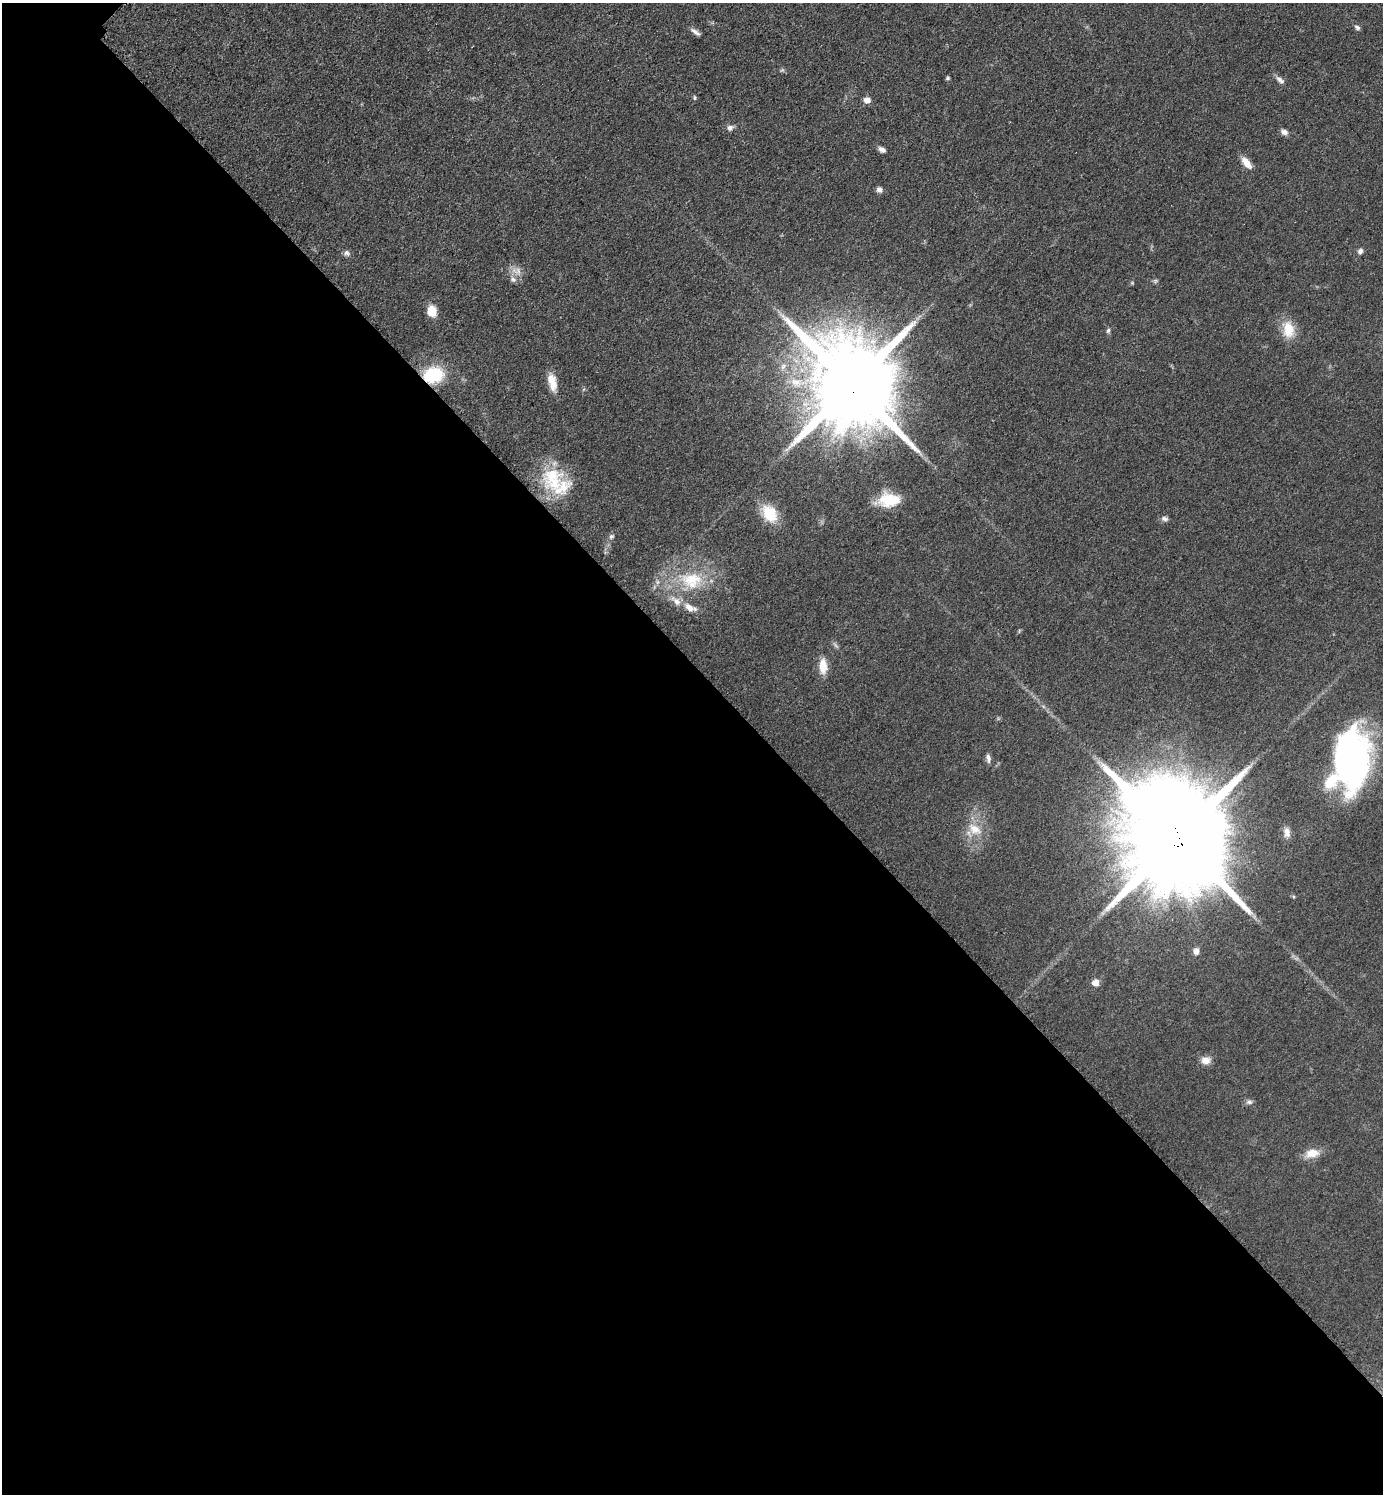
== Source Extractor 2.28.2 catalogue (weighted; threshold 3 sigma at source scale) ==
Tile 14 of 4 x 4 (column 2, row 4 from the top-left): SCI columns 1592-2972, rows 21-1512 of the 6048 x 6047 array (HDU 1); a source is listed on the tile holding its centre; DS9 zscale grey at full resolution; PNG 1385 x 1496 px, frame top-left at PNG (2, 3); no overlay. Shown black and unused: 56% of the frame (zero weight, under 3 of 5 exposures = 4% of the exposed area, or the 3 px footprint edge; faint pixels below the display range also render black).
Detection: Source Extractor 2.28.2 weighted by HDU 2 'WHT'; one run over the whole footprint, this tile lists its part. Background 0.0497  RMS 0.0055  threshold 0.0245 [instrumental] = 3 sigma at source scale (4.5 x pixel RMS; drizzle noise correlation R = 1.50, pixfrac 1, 0.05/0.05 arcsec/px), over >= 5 px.
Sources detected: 42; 1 inside a brighter object's white glare — not listed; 3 inside a brighter listed object's ellipse — not listed separately; the other 38 listed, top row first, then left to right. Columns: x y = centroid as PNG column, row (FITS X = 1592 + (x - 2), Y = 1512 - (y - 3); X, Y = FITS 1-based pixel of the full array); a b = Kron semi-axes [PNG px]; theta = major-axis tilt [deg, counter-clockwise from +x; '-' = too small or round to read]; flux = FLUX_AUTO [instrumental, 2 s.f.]
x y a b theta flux
1357 27 8 5 -33 1.3
695 32 15 5 -34 2.2
948 78 5 4 - 0.81
1280 80 14 6 -40 2.4
695 98 7 3 -89 0.66
867 100 8 7 - 3
730 128 8 7 - 2.1
1284 132 9 6 -31 2.2
882 150 9 5 -32 2.4
1246 163 15 7 -50 5.9
879 189 8 7 - 1.7
1360 251 7 7 - 1.7
347 253 9 7 -39 1.7
513 279 9 7 -41 2.2
432 311 11 9 -76 8
1288 329 21 14 -85 12
1108 331 7 5 72 1.1
433 375 18 14 14 30
552 382 23 10 -77 7.6
851 384 28 24 -54 8200
553 478 36 30 89 30
889 500 25 16 2 17
770 513 21 14 -55 16
1164 519 9 6 -8 1.7
611 536 7 5 36 1.3
691 580 34 24 -3 31
689 607 14 9 -36 5.1
823 666 18 9 -87 8
988 758 12 6 -80 2
1352 760 61 34 90 160
975 829 22 14 -31 10
1287 832 13 8 -86 3.5
1176 838 34 29 -55 13000
1196 951 9 8 - 2.4
1095 983 8 7 - 4.4
1206 1060 12 9 3 4.3
1249 1102 9 6 0 1.7
1312 1153 20 11 12 6.7
Overlapping masked pixels (flux is a lower limit): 3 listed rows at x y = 433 375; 851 384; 1176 838